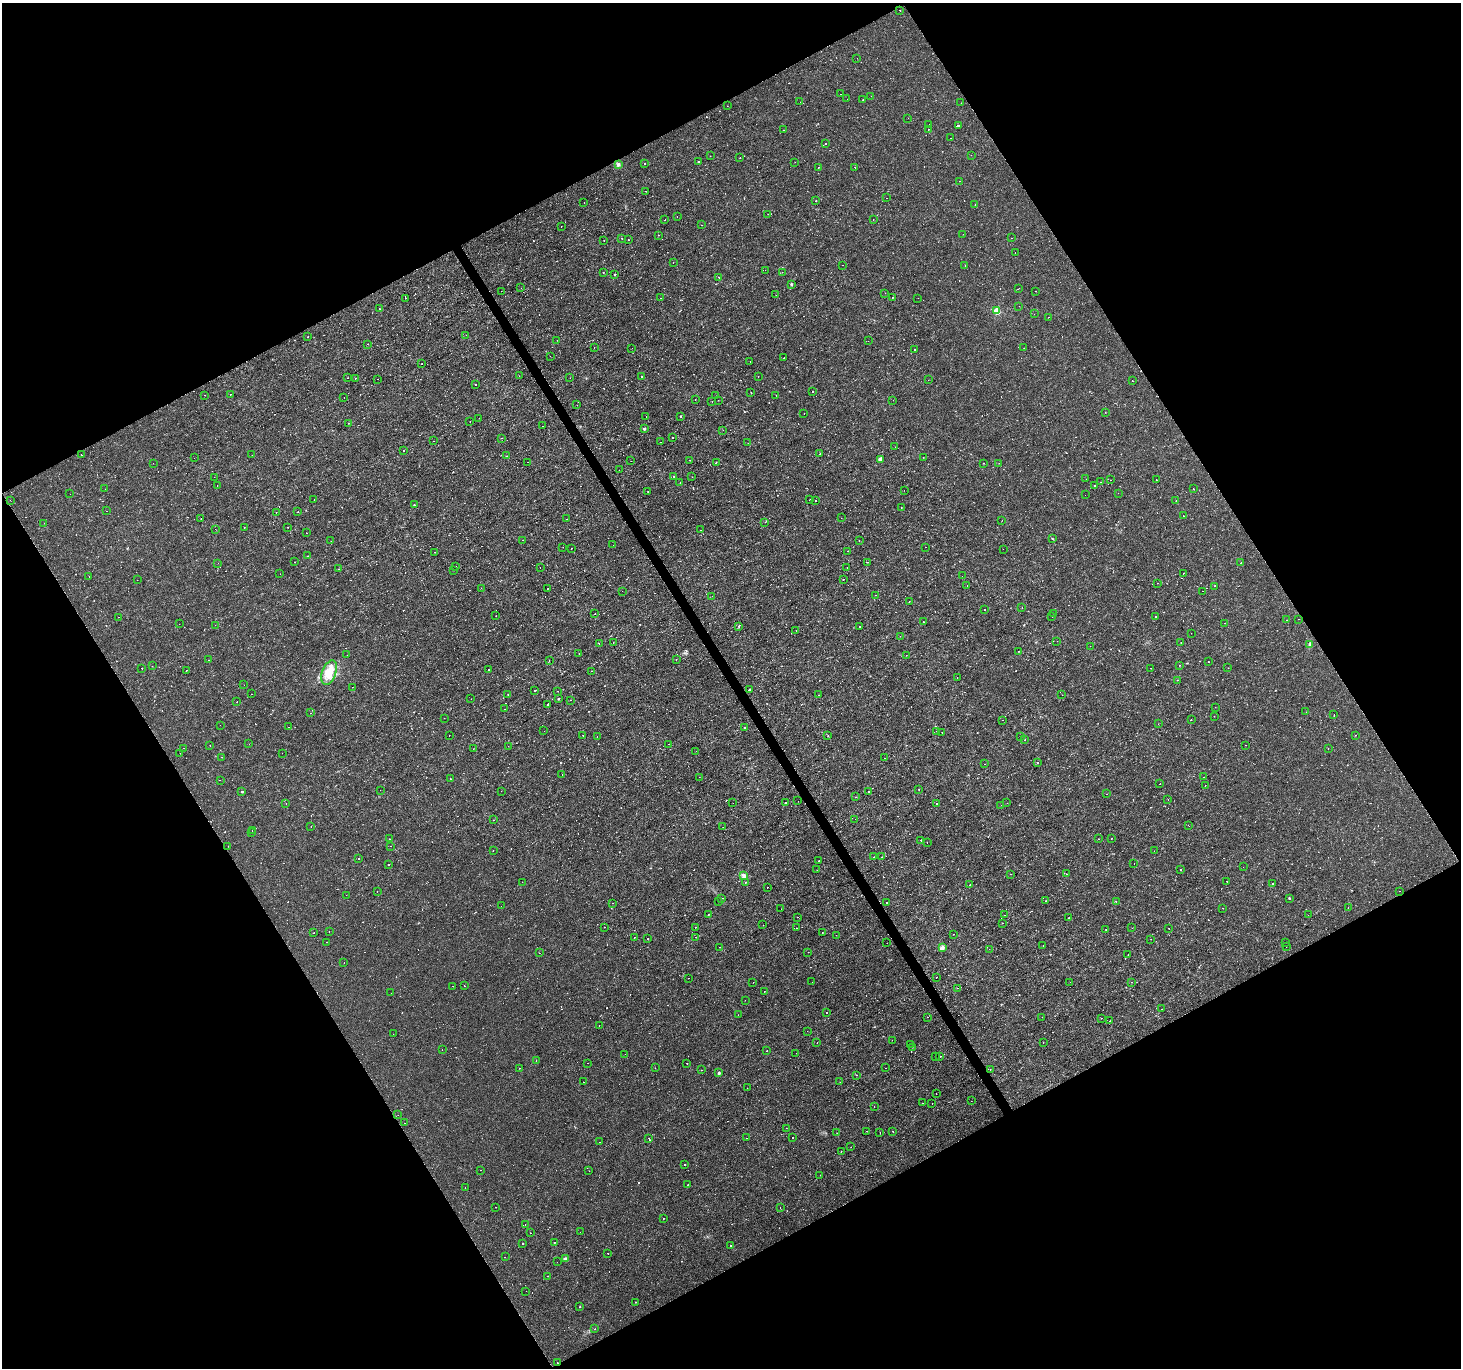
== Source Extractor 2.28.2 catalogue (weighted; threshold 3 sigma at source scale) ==
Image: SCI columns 1-5836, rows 107-5567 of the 5836 x 5734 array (HDU 1 of 3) = the unmasked area's bounding box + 8 px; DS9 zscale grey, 4 x 4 block average (1 PNG px = mean of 4 x 4 image px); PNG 1463 x 1370 px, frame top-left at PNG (2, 3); each listed source drawn as its Kron ellipse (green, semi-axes under 4 px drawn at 4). Shown black and unused: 48% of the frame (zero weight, under 3 of 4 exposures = <1% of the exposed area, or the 3 px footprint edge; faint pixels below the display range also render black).
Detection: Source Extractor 2.28.2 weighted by HDU 2 'WHT'. Background 0.00119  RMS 9.0e-04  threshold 0.00407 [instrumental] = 3 sigma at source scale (4.5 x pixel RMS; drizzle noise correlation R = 1.50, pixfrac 1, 0.0396/0.0396 arcsec/px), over >= 5 px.
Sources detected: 1075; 2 too faint to see at this stretch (4 x 4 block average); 272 cosmic-ray / hot-pixel residue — neither listed nor drawn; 8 coinciding with a brighter row at this scale — not listed separately; of the other 793, all 500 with FLUX_AUTO >= 0.179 (the completeness limit of this list) listed and drawn (293 fainter detections not listed), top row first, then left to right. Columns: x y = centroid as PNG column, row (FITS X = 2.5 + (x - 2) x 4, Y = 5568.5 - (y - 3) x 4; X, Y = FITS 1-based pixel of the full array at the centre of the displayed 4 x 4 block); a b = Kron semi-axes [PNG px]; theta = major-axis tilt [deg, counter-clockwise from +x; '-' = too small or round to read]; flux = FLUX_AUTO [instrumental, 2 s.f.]
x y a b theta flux
900 10 2 2 - 0.85
857 58 2 2 - 5.7
840 94 2 2 - 0.54
871 96 2 2 - 0.23
847 99 2 2 - 0.23
863 100 2 2 - 0.41
800 102 2 2 - 1.2
961 103 2 2 - 0.24
727 106 2 2 - 0.42
908 118 2 2 - 0.25
929 124 2 2 - 1.3
958 126 2 2 - 16000
783 130 2 2 - 0.58
928 130 2 2 - 1.1
951 138 2 2 - 0.72
826 143 2 2 - 5
971 155 2 2 - 0.21
710 156 2 2 - 0.2
740 158 2 2 - 0.97
698 162 2 2 - 0.79
795 162 2 2 - 0.69
644 163 2 2 - 0.9
618 165 4 3 - 1.2
855 167 2 2 - 0.25
818 168 2 2 - 0.24
959 181 2 2 - 0.21
646 191 2 2 - 0.69
887 198 2 2 - 0.62
816 200 2 2 - 0.88
584 203 2 2 - 0.19
975 205 2 2 - 2.7
768 214 2 2 - 2.8
677 216 2 2 - 0.5
873 219 2 2 - 0.69
665 220 2 2 - 0.44
702 225 2 2 - 0.7
561 226 2 2 - 0.19
963 234 2 2 - 0.52
658 235 2 2 - 0.71
622 238 2 2 - 1.1
1011 238 2 2 - 0.19
628 239 2 2 - 2
604 241 2 2 - 0.46
1015 253 2 2 - 0.28
673 262 2 2 - 0.21
843 265 2 2 - 0.47
965 266 2 2 - 0.23
765 270 2 2 - 0.31
782 272 2 2 - 0.58
603 273 2 2 - 1.1
615 274 2 2 - 1.3
719 277 2 2 - 0.56
791 284 2 2 - 1.5
521 288 2 2 - 0.35
1018 289 2 2 - 0.45
501 291 2 2 - 0.2
1035 291 2 2 - 0.69
885 293 2 2 - 0.81
776 295 2 2 - 0.26
892 297 2 2 - 0.92
405 298 2 2 - 0.69
660 298 2 2 - 0.4
918 298 2 2 - 0.37
1019 306 2 2 - 0.91
379 309 2 2 - 2.3
997 311 2 2 - 25
1034 314 2 2 - 0.42
1048 317 2 2 - 0.82
466 335 2 2 - 0.21
308 337 2 2 - 1.1
557 340 2 2 - 0.44
868 341 2 2 - 0.32
368 344 2 2 - 0.63
594 348 2 2 - 2.6
632 348 2 2 - 1
1024 348 2 2 - 0.21
915 350 2 2 - 1.4
550 356 2 2 - 0.33
783 358 2 2 - 1.5
750 362 2 2 - 1.7
422 364 2 2 - 0.22
519 376 2 2 - 0.54
642 376 2 2 - 2.2
758 376 2 2 - 1.4
348 378 2 2 - 0.4
355 378 2 2 - 0.67
570 378 2 2 - 0.52
378 379 2 2 - 0.22
928 380 2 2 - 0.25
1132 381 2 2 - 0.2
475 384 2 2 - 0.9
813 391 2 2 - 0.5
751 392 2 2 - 0.5
231 394 2 2 - 1.5
205 395 2 2 - 0.88
776 395 2 2 - 0.21
716 396 2 2 - 0.27
344 397 2 2 - 0.36
695 399 2 2 - 0.26
718 400 2 2 - 0.62
893 400 2 2 - 0.5
712 401 2 2 - 2.3
577 405 2 2 - 0.39
1105 412 2 2 - 0.77
804 413 2 2 - 0.33
680 416 2 2 - 0.85
646 417 2 2 - 0.2
479 418 2 2 - 0.19
470 421 2 2 - 0.33
349 423 2 2 - 0.26
543 426 2 2 - 0.42
644 429 2 2 - 2.7
723 430 2 2 - 0.21
501 438 2 2 - 0.96
673 438 2 2 - 1
433 441 2 2 - 0.25
660 442 2 2 - 0.31
748 443 2 2 - 0.41
895 447 2 2 - 0.18
403 451 2 2 - 0.29
820 454 2 2 - 1.1
82 455 2 2 - 1
252 455 2 2 - 0.19
507 456 2 2 - 0.27
923 457 2 2 - 0.27
194 458 2 2 - 0.35
880 459 2 2 - 6.4
689 460 2 2 - 0.43
631 461 2 2 - 0.49
527 462 2 2 - 2
716 462 2 2 - 1.3
153 463 2 2 - 0.2
984 463 2 2 - 0.56
999 463 2 2 - 0.2
619 470 2 2 - 0.99
674 476 2 2 - 2.8
214 477 2 2 - 0.65
692 477 2 2 - 0.34
1086 479 2 2 - 0.44
1110 480 2 2 - 0.27
1156 480 2 2 - 0.22
680 482 2 2 - 0.22
1100 482 2 2 - 3.7
217 486 2 2 - 0.42
1094 486 2 2 - 0.26
105 489 2 2 - 0.44
1193 489 2 2 - 0.25
904 490 2 2 - 0.32
648 491 2 2 - 0.26
1118 493 2 2 - 0.19
70 494 2 2 - 0.52
1085 495 2 2 - 0.53
10 500 2 2 - 0.4
314 500 2 2 - 0.38
810 500 2 2 - 0.49
816 500 2 2 - 1.4
1176 501 2 2 - 1.3
414 505 2 2 - 6.9
901 508 2 2 - 0.33
107 511 2 2 - 0.69
276 512 2 2 - 0.31
298 512 2 2 - 0.24
1184 516 2 2 - 0.5
841 518 2 2 - 0.18
201 519 2 2 - 0.25
566 519 2 2 - 2.1
1002 520 2 2 - 0.6
765 522 2 2 - 0.4
44 523 2 2 - 0.45
287 527 2 2 - 0.28
244 528 2 2 - 4.8
215 529 2 2 - 0.44
701 530 2 2 - 2.7
307 533 2 2 - 0.78
1052 538 3 2 - 0.44
523 540 2 2 - 0.98
859 540 2 2 - 0.19
331 541 2 2 - 0.74
613 545 2 2 - 0.21
563 547 2 2 - 0.18
925 547 2 2 - 0.43
571 548 2 2 - 0.45
1003 549 2 2 - 0.2
847 551 2 2 - 0.38
435 552 2 2 - 0.51
308 556 2 2 - 0.2
295 562 2 2 - 0.52
868 562 2 2 - 1.5
218 563 2 2 - 0.18
1241 563 2 2 - 0.19
455 566 2 2 - 0.82
847 567 2 2 - 2.2
540 568 2 2 - 0.34
339 569 2 2 - 0.59
454 570 2 2 - 0.5
1183 573 2 2 - 0.57
280 574 2 2 - 0.2
89 576 2 2 - 1
962 576 2 2 - 0.22
843 579 2 2 - 0.55
137 580 2 2 - 0.33
1157 583 2 2 - 4.4
967 585 2 2 - 0.62
1215 586 2 2 - 17
481 588 2 2 - 0.4
548 588 2 2 - 0.25
622 591 2 2 - 0.36
1202 591 2 2 - 2.7
875 595 2 2 - 0.32
712 596 2 2 - 1.2
909 601 2 2 - 0.36
1022 608 2 2 - 0.22
984 610 2 2 - 0.7
1054 613 2 2 - 0.5
595 614 2 2 - 0.76
496 616 2 2 - 0.23
1155 616 2 2 - 0.22
118 617 2 2 - 1.8
1052 617 2 2 - 0.63
1299 619 2 2 - 2
1287 620 2 2 - 0.39
923 622 2 2 - 0.71
1225 623 2 2 - 0.51
179 624 2 2 - 0.61
215 625 2 2 - 1.5
739 626 2 2 - 1.3
860 626 2 2 - 0.24
796 630 2 2 - 0.33
1191 633 2 2 - 0.3
900 636 2 2 - 0.23
1057 641 2 2 - 0.46
1181 642 2 2 - 0.27
599 643 2 2 - 2.4
613 643 2 2 - 0.52
1310 644 3 2 - 0.9
1090 646 2 2 - 0.39
1018 651 2 2 - 0.69
579 653 2 2 - 1.7
347 655 2 2 - 0.42
906 655 2 2 - 0.39
676 659 2 2 - 0.5
208 660 2 2 - 2.3
549 661 2 2 - 0.97
1208 661 2 2 - 0.6
1179 665 2 2 - 0.18
152 666 2 2 - 0.49
142 668 2 2 - 2.5
1150 668 2 2 - 0.81
1228 668 2 2 - 0.19
489 669 2 2 - 0.35
186 670 2 2 - 0.86
591 671 2 2 - 1.2
329 673 13 7 69 8.7
957 678 2 2 - 0.25
1178 680 2 2 - 0.48
244 685 2 2 - 0.44
352 687 2 2 - 0.34
749 689 2 2 - 3.6
534 691 2 2 - 12
558 691 2 2 - 0.46
252 694 2 2 - 0.29
508 694 2 2 - 0.63
818 695 2 2 - 0.49
1062 695 2 2 - 1.1
471 699 2 2 - 0.2
558 699 2 2 - 0.82
571 700 2 2 - 0.48
237 702 2 2 - 0.21
547 704 2 2 - 0.81
1215 707 2 2 - 0.31
505 709 2 2 - 0.51
1306 712 2 2 - 0.38
310 713 2 2 - 0.22
1334 714 2 2 - 0.45
1214 716 2 2 - 0.25
444 718 2 2 - 0.37
1003 720 2 2 - 0.5
1191 720 2 2 - 1.8
1158 724 2 2 - 1.2
220 725 2 2 - 1.7
289 727 2 2 - 1.4
745 728 2 2 - 2.3
544 731 2 2 - 0.48
936 731 2 2 - 0.77
942 733 2 2 - 0.71
449 735 2 2 - 0.5
583 735 2 2 - 0.19
1356 735 2 2 - 0.22
828 736 2 2 - 2.1
1020 736 2 2 - 0.23
597 737 2 2 - 0.56
1024 740 2 2 - 0.5
249 744 2 2 - 1.2
668 744 2 2 - 0.22
210 745 2 2 - 0.57
1245 745 2 2 - 0.27
508 746 2 2 - 0.21
183 748 2 2 - 0.31
1328 748 2 2 - 0.55
473 749 2 2 - 0.21
696 751 2 2 - 0.59
180 753 2 2 - 0.86
282 753 2 2 - 0.22
222 757 2 2 - 0.85
884 758 2 2 - 1.3
1038 762 2 2 - 5.2
985 764 2 2 - 1.7
562 774 2 2 - 1.5
699 777 2 2 - 0.29
1204 777 2 2 - 2.3
450 779 2 2 - 2
220 780 2 2 - 5.8
1160 784 2 2 - 1.7
1205 785 2 2 - 0.45
380 790 2 2 - 0.94
919 790 2 2 - 0.18
501 791 2 2 - 0.2
242 792 2 2 - 0.79
868 792 2 2 - 0.33
1107 794 2 2 - 0.54
856 797 2 2 - 0.29
1168 800 2 2 - 0.23
798 801 2 2 - 0.27
286 803 2 2 - 0.38
733 803 2 2 - 0.18
785 803 2 2 - 1.6
1007 803 2 2 - 0.53
937 804 2 2 - 0.66
1001 805 2 2 - 0.35
855 819 2 2 - 0.27
493 820 2 2 - 0.39
1189 826 2 2 - 0.36
311 827 2 2 - 8.5
723 827 2 2 - 0.53
252 830 2 2 - 0.25
252 833 2 2 - 2
1112 838 2 2 - 0.18
389 839 2 2 - 4.1
1098 839 2 2 - 0.39
921 840 2 2 - 0.2
927 842 2 2 - 0.58
228 846 2 2 - 0.26
390 846 2 2 - 0.63
493 850 2 2 - 3.5
1154 851 2 2 - 0.57
874 857 2 2 - 0.47
882 857 2 2 - 1.3
359 859 2 2 - 0.76
819 861 2 2 - 0.38
1134 863 2 2 - 0.42
389 864 2 2 - 0.61
1243 867 2 2 - 0.56
1180 869 2 2 - 0.85
817 870 2 2 - 0.51
1010 874 2 2 - 0.45
1067 874 2 2 - 0.6
743 875 4 3 - 1.6
1227 881 2 2 - 0.34
522 882 2 2 - 1.1
745 882 2 2 - 0.48
1273 884 2 2 - 0.26
970 885 2 2 - 6.2
767 887 2 2 - 0.57
377 891 2 2 - 0.43
1399 891 2 2 - 0.64
346 895 2 2 - 0.78
722 898 2 2 - 2.6
1289 898 2 2 - 0.99
719 901 2 2 - 0.46
1046 901 2 2 - 0.67
1116 902 2 2 - 1
613 903 2 2 - 0.28
887 903 2 2 - 2.2
501 906 2 2 - 0.4
1348 907 2 2 - 0.18
1222 908 2 2 - 0.97
781 909 2 2 - 0.35
708 914 2 2 - 1.5
1004 915 2 2 - 0.54
1308 915 2 2 - 0.28
797 917 2 2 - 9.3
1069 917 2 2 - 0.69
1003 923 2 2 - 0.33
763 925 2 2 - 2.7
604 927 2 2 - 0.25
695 927 2 2 - 0.73
797 928 2 2 - 1
1132 928 2 2 - 0.59
1169 928 2 2 - 7.2
1106 929 2 2 - 0.2
329 931 2 2 - 0.27
822 932 2 2 - 0.4
314 933 2 2 - 0.18
953 934 2 2 - 0.42
836 935 2 2 - 1.5
695 937 2 2 - 0.47
634 938 2 2 - 1.6
647 939 2 2 - 0.19
1151 939 2 2 - 0.3
326 942 2 2 - 0.24
1285 942 2 2 - 0.33
887 943 2 2 - 0.82
1043 946 2 2 - 0.18
1286 946 2 2 - 0.68
720 947 2 2 - 1.4
942 948 2 2 - 8.4
989 949 2 2 - 0.28
808 952 2 2 - 0.18
539 953 2 2 - 2.5
1128 955 2 2 - 0.19
344 963 2 2 - 0.39
936 977 2 2 - 1.1
688 978 2 2 - 2.3
753 982 2 2 - 1.5
812 982 2 2 - 0.66
1070 982 2 2 - 4.5
1132 982 2 2 - 0.61
452 986 2 2 - 1.8
464 986 2 2 - 2.3
958 988 2 2 - 0.18
764 992 2 2 - 0.7
391 993 2 2 - 0.42
745 1000 2 2 - 0.82
1162 1009 2 2 - 0.31
826 1013 2 2 - 2.3
738 1015 2 2 - 0.28
927 1017 2 2 - 0.86
1042 1017 2 2 - 0.23
1101 1018 2 2 - 0.25
1110 1021 2 2 - 0.41
599 1026 2 2 - 0.53
807 1031 2 2 - 0.59
393 1034 2 2 - 0.2
892 1040 2 2 - 0.27
817 1042 2 2 - 0.47
1043 1043 2 2 - 0.57
910 1044 2 2 - 0.66
912 1047 2 2 - 1.5
442 1050 2 2 - 0.33
767 1051 2 2 - 0.74
796 1053 2 2 - 0.29
625 1054 2 2 - 1.2
940 1056 2 2 - 1.6
936 1057 2 2 - 0.43
536 1060 2 2 - 0.19
588 1063 2 2 - 0.3
687 1063 2 2 - 0.19
519 1068 2 2 - 0.38
655 1068 2 2 - 0.26
885 1068 2 2 - 3.4
990 1069 2 2 - 0.3
701 1070 2 2 - 0.44
719 1073 2 2 - 2.2
856 1075 2 2 - 1.1
583 1082 2 2 - 1.1
840 1082 2 2 - 0.56
747 1088 2 2 - 0.98
936 1094 2 2 - 0.27
971 1101 2 2 - 0.18
923 1103 2 2 - 1.2
932 1103 2 2 - 3
874 1107 2 2 - 0.24
398 1115 2 2 - 3.9
405 1123 2 2 - 2
786 1128 2 2 - 2.3
867 1131 2 2 - 1.5
893 1131 2 2 - 0.59
837 1133 2 2 - 0.49
880 1133 2 2 - 0.28
746 1138 2 2 - 0.23
792 1138 2 2 - 0.7
649 1139 2 2 - 2.2
600 1142 2 2 - 0.45
851 1147 2 2 - 0.64
841 1151 2 2 - 1.1
685 1165 2 2 - 0.37
480 1170 2 2 - 8.2
589 1171 2 2 - 0.29
820 1175 2 2 - 0.27
687 1185 2 2 - 0.37
465 1187 2 2 - 0.61
496 1207 2 2 - 2.2
780 1207 2 2 - 0.89
663 1218 2 2 - 0.35
525 1224 2 2 - 1.2
580 1232 2 2 - 0.81
530 1233 2 2 - 0.81
554 1242 2 2 - 0.58
522 1243 2 2 - 0.68
731 1245 2 2 - 2.1
608 1253 2 2 - 0.39
505 1257 2 2 - 3.6
565 1259 2 2 - 4.9
557 1262 2 2 - 0.46
548 1276 2 2 - 0.31
526 1291 2 2 - 0.23
635 1302 2 2 - 0.25
580 1306 2 2 - 2.7
595 1329 2 2 - 4.3
557 1363 2 2 - 1.1
Overlapping masked pixels (flux is a lower limit): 1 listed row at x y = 557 1363
Diffuse or blended objects may show on this block-average render without a row.